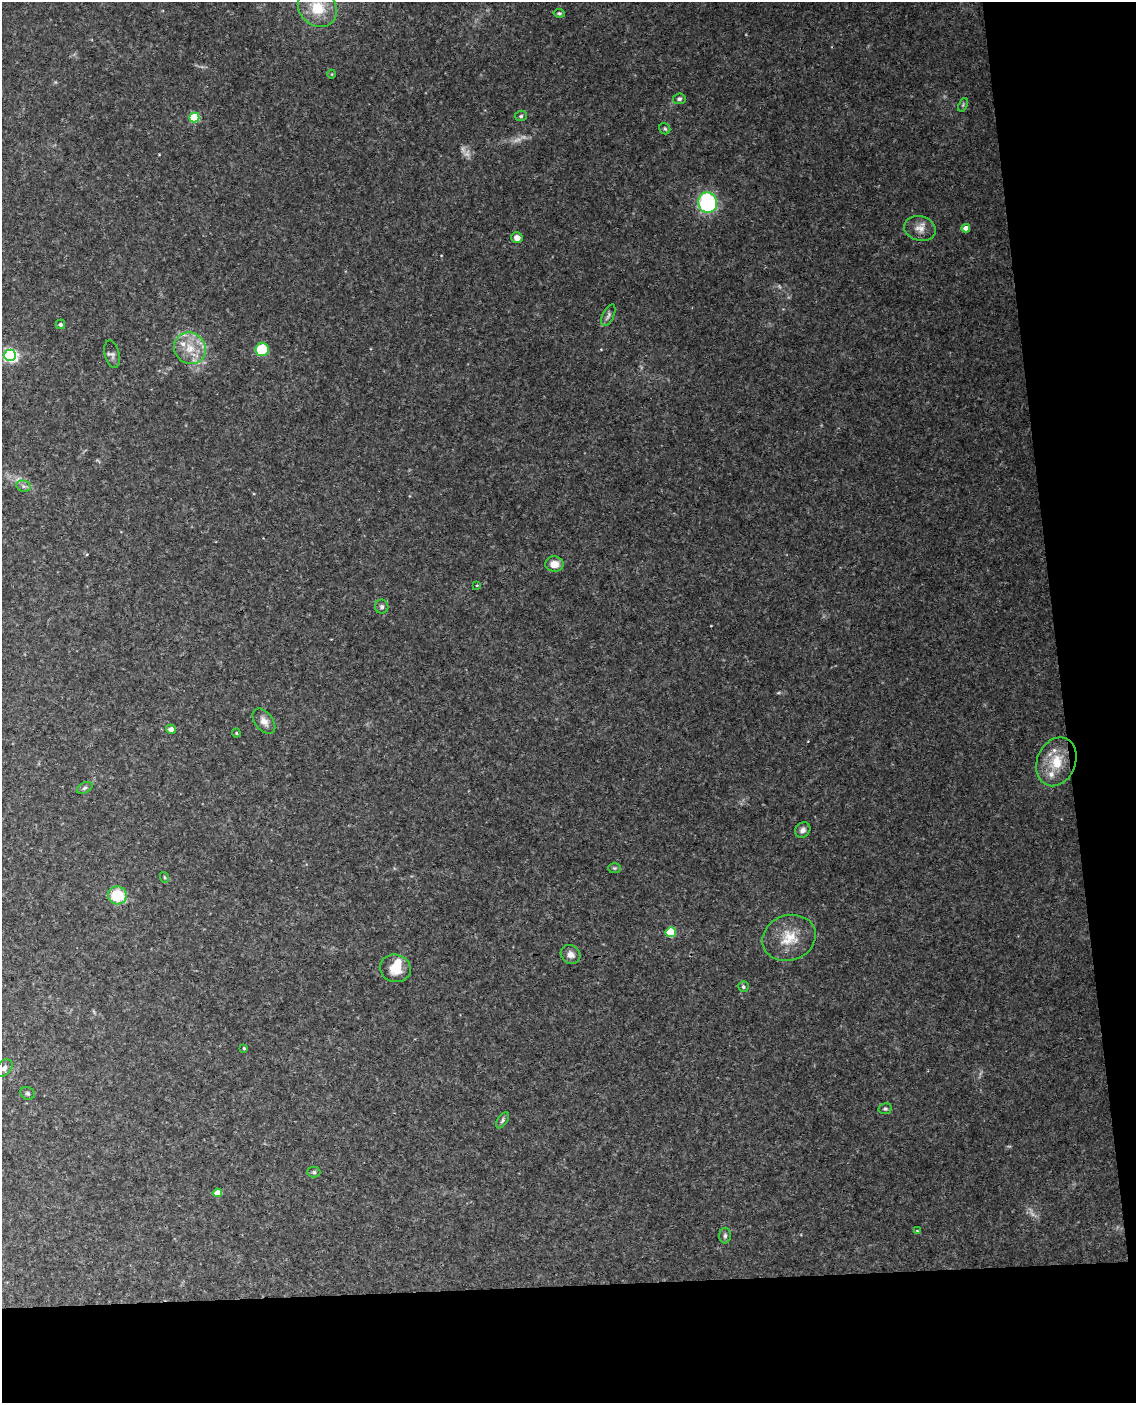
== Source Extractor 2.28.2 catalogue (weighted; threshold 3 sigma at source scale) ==
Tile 12 of 4 x 3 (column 4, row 3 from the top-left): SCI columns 3463-4596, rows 241-1641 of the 4653 x 4581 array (HDU 1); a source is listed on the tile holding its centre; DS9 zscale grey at full resolution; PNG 1138 x 1405 px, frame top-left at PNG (2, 2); each listed source drawn as its Kron ellipse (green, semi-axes under 4 px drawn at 4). Shown black and unused: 15% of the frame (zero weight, under 3 of 4 exposures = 6% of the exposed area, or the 3 px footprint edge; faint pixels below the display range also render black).
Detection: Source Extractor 2.28.2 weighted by HDU 2 'WHT'; one run over the whole footprint, this tile lists its part. Background 0.0683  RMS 0.0062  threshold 0.0279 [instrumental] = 3 sigma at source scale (4.5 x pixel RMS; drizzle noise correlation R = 1.50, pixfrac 1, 0.05/0.05 arcsec/px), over >= 5 px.
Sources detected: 53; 5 too faint to see at this stretch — neither listed nor drawn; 3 inside a brighter listed object's ellipse — not listed separately; the other 45 listed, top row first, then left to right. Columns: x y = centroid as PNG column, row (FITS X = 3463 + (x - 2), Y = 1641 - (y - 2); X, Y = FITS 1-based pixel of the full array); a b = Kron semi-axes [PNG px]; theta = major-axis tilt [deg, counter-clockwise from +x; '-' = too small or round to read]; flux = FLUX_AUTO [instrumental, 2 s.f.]
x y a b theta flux
317 8 21 17 -41 20
559 13 6 3 -9 0.85
332 74 4 3 - 0.46
679 99 6 5 - 1.6
963 105 7 4 66 0.92
521 116 6 5 - 1.1
194 118 5 5 - 35
665 129 6 5 - 1.1
708 203 10 9 - 73
920 228 16 12 -15 5.8
966 228 4 4 - 4.9
517 238 6 5 - 4.1
608 315 11 5 64 2
60 324 5 4 - 1.5
190 348 16 15 - 13
262 349 7 7 - 25
112 354 14 7 -77 2.3
10 355 6 5 - 130
23 486 7 5 -12 1.7
554 564 9 7 -2 6.5
477 585 3 2 - 0.43
382 607 7 7 - 1.7
264 721 14 8 -52 4.5
171 729 5 4 - 2.7
236 733 4 4 - 0.62
1056 762 25 19 67 19
85 788 8 5 27 1.4
803 830 8 7 - 2.5
614 868 6 5 - 0.93
164 877 5 3 - 0.7
117 895 9 9 - 22
671 932 5 5 - 35
789 938 27 22 20 17
571 954 10 9 - 3.9
395 968 15 13 -15 10
743 987 5 5 - 1.2
244 1048 3 2 - 0.76
4 1068 10 6 48 2.5
27 1093 7 6 - 1.5
885 1109 7 5 9 1.1
502 1120 9 5 57 1.3
314 1172 6 5 - 1.2
217 1193 4 4 - 7.9
917 1231 4 3 - 0.51
725 1236 8 6 89 1.6
Isophote crosses this tile's border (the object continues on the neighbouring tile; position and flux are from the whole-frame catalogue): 2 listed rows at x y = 317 8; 4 1068